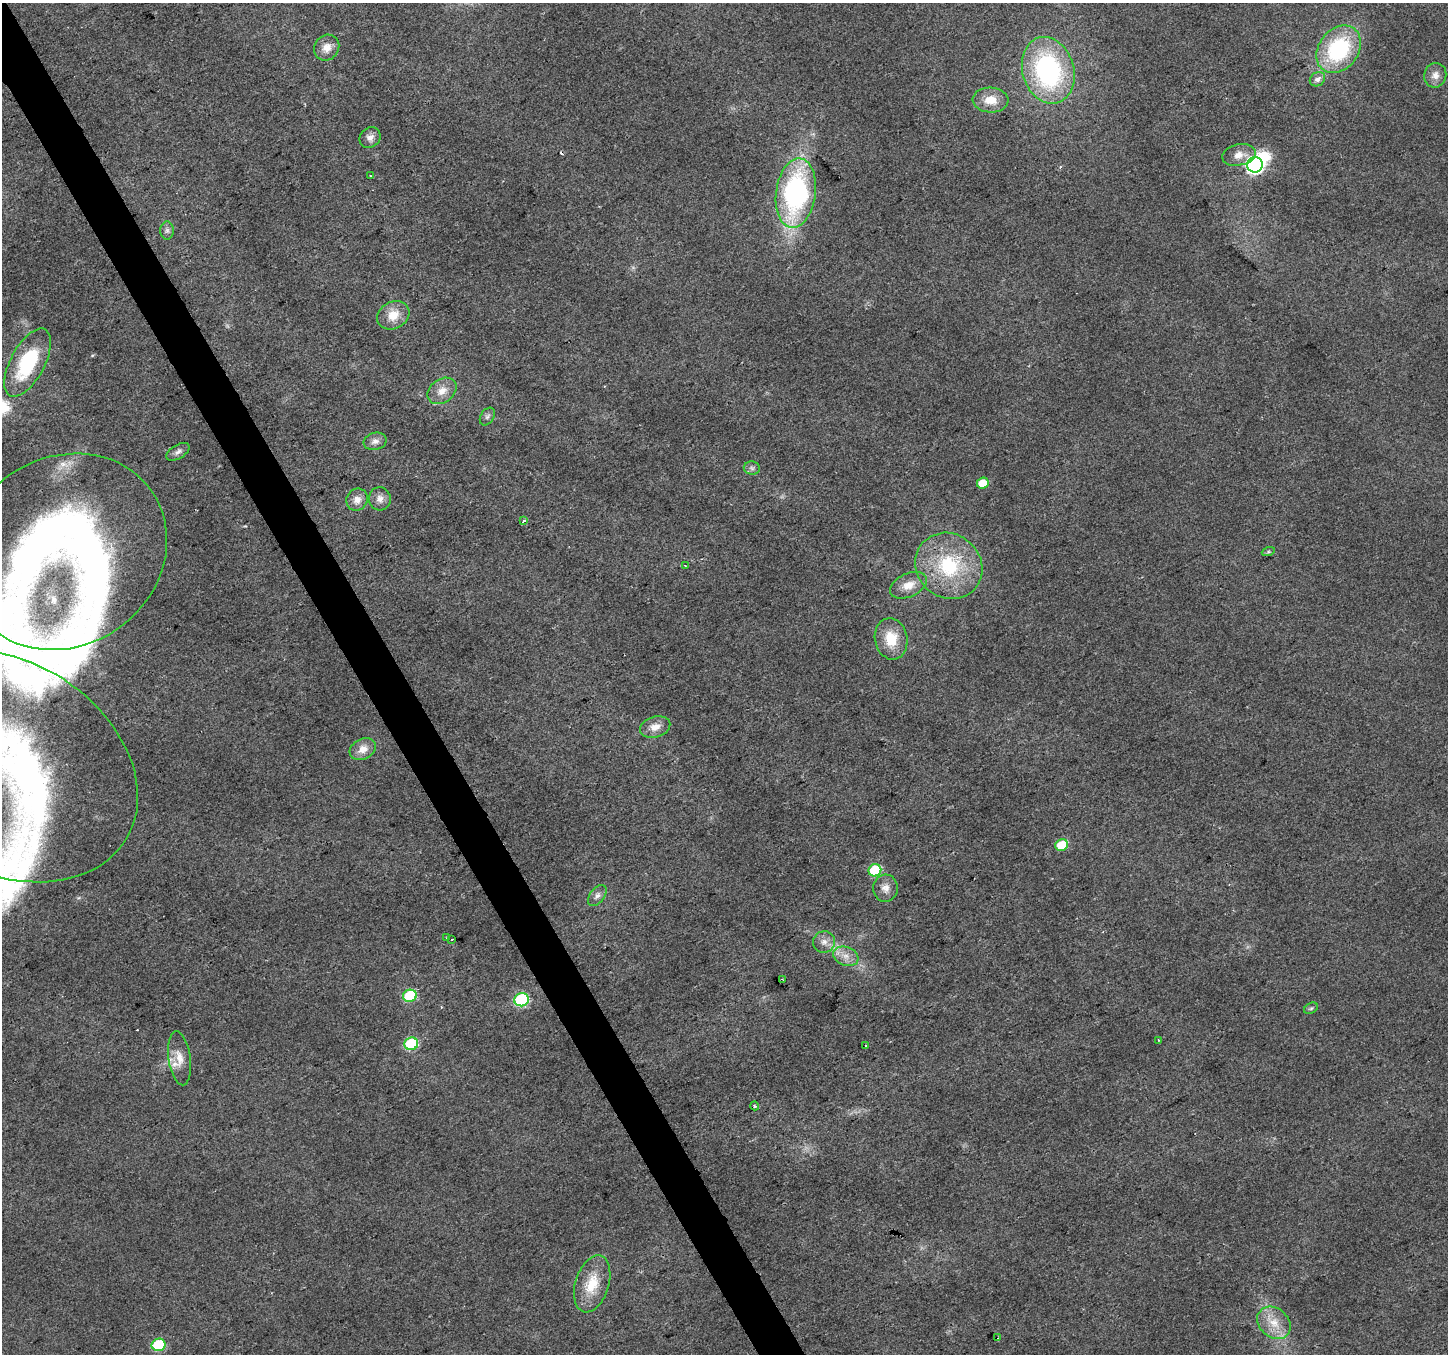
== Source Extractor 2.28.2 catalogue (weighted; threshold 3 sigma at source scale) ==
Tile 11 of 4 x 4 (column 3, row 3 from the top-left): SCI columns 2897-4342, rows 1517-2868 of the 5789 x 5676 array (HDU 1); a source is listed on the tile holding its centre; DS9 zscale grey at full resolution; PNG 1450 x 1356 px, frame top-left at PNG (2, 3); each listed source drawn as its Kron ellipse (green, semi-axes under 4 px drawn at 4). Shown black and unused: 3% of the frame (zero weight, under 2 of 3 exposures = <1% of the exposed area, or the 3 px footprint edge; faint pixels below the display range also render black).
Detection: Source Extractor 2.28.2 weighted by HDU 2 'WHT'; one run over the whole footprint, this tile lists its part. Background 0.0194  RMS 0.0082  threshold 0.0371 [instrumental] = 3 sigma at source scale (4.5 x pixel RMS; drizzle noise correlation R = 1.50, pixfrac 1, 0.0396/0.0396 arcsec/px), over >= 5 px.
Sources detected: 59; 1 inside a brighter object's white glare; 2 cosmic-ray / hot-pixel residue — neither listed nor drawn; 3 inside a brighter listed object's ellipse — not listed separately; the other 53 listed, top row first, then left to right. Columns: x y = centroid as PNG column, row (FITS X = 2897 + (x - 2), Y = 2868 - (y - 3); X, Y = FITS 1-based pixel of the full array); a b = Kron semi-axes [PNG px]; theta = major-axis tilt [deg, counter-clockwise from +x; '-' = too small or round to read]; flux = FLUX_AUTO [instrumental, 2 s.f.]
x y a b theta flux
327 48 13 12 - 8.6
1339 49 26 19 53 81
1048 70 34 25 -73 140
1435 75 12 11 - 6
1317 79 8 6 34 4.1
991 100 18 12 -3 14
370 138 11 9 40 5.1
1239 155 17 10 12 8.2
1255 165 8 7 - 270
370 176 3 2 - 0.81
796 193 35 19 82 170
167 230 9 6 90 2.6
393 315 17 13 28 13
28 363 37 17 62 61
442 391 16 11 35 9.9
487 417 10 6 58 2.6
375 441 12 8 13 4.6
178 452 13 7 31 3.4
752 468 8 6 -3 2.6
983 483 6 5 - 14
380 499 11 11 - 5.9
357 500 11 10 - 7.1
524 521 3 3 - 4.7
64 552 106 94 34 670
1268 552 7 4 19 1.3
685 565 3 2 - 0.62
949 566 35 32 -42 68
908 585 20 11 24 11
891 639 21 16 -79 23
655 727 15 10 16 8.7
363 749 14 10 28 8.9
3 766 143 105 -30 330
1062 845 6 5 - 22
875 870 6 6 - 50
885 888 13 12 - 6.9
597 896 12 7 52 3.9
447 938 3 3 - 1.9
452 939 3 3 - 3.4
824 942 11 11 - 5.8
846 956 13 9 -20 7.5
783 980 3 2 - 0.71
410 996 7 6 - 51
521 1000 7 6 - 94
1311 1008 7 5 29 1.5
1158 1040 4 2 - 0.59
411 1044 7 6 - 60
866 1045 3 2 - 0.9
180 1058 27 11 -83 12
755 1106 4 3 - 0.9
592 1284 29 16 72 24
1274 1323 18 14 -41 16
998 1338 3 2 - 0.75
159 1345 7 6 - 52
Overlapping masked pixels (flux is a lower limit): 1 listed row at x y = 447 938
Isophote crosses this tile's border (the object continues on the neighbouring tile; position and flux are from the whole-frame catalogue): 2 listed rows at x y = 64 552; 3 766